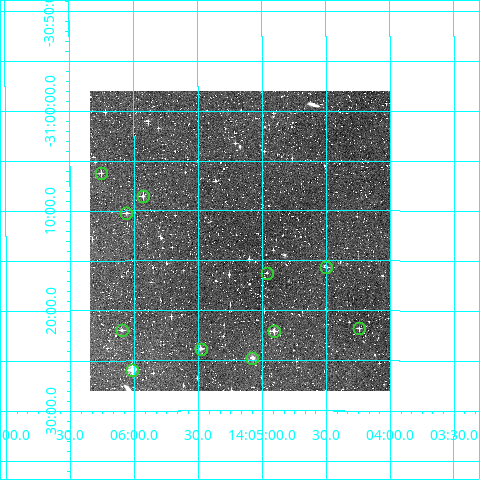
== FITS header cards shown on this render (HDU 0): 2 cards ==
NAXIS1  =                  300
NAXIS2  =                  300

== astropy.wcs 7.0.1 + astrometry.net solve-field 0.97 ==
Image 300 x 300 px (HDU 0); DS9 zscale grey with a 90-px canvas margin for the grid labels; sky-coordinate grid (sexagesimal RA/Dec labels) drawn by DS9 from the SOLVED WCS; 11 Tycho-2 reference stars matched to detected sources circled (green)
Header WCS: RA---TAN/DEC--TAN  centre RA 14:05:11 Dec -31:13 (211.29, -31.22 deg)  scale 6 arcsec/px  FOV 30.0' x 30.0'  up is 0 deg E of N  parity normal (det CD < 0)
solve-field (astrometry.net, Tycho-2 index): VERIFIED the header's WCS against the Tycho-2 star catalogue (verified at 2 index scales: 7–11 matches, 0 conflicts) and refined it, rather than solving blind
Solved WCS: RA---TAN-SIP/DEC--TAN-SIP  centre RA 14:05:11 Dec -31:13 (211.29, -31.22 deg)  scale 6.01 arcsec/px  FOV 30.1' x 30.0'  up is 0 deg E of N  parity normal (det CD < 0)
The solver's refit moves the header's centre by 1.4 arcsec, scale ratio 1.002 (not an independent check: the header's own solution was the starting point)
Tycho-2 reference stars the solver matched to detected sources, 11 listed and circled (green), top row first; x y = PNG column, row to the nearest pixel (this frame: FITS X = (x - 90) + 1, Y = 300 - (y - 91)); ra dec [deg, ICRS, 3 dp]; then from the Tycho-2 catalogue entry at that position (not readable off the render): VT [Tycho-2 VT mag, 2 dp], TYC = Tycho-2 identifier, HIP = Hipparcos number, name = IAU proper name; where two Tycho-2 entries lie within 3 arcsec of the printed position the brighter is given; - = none
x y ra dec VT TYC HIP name
101 173 211.564 -31.104 11.78 7281-1609-1 - -
143 196 211.483 -31.142 11.10 7280-944-1 - -
126 213 211.515 -31.171 11.47 7281-8-1 - -
326 267 211.125 -31.261 11.66 7280-852-1 - -
267 273 211.242 -31.271 12.41 7280-739-1 - -
359 328 211.061 -31.363 12.29 7280-19-1 - -
122 330 211.525 -31.366 11.35 7281-66-1 - -
274 331 211.228 -31.367 11.21 7280-831-1 - -
201 349 211.371 -31.397 10.72 7280-921-1 - -
252 358 211.269 -31.412 10.90 7280-155-1 - -
132 370 211.504 -31.432 10.01 7281-376-1 68858 -